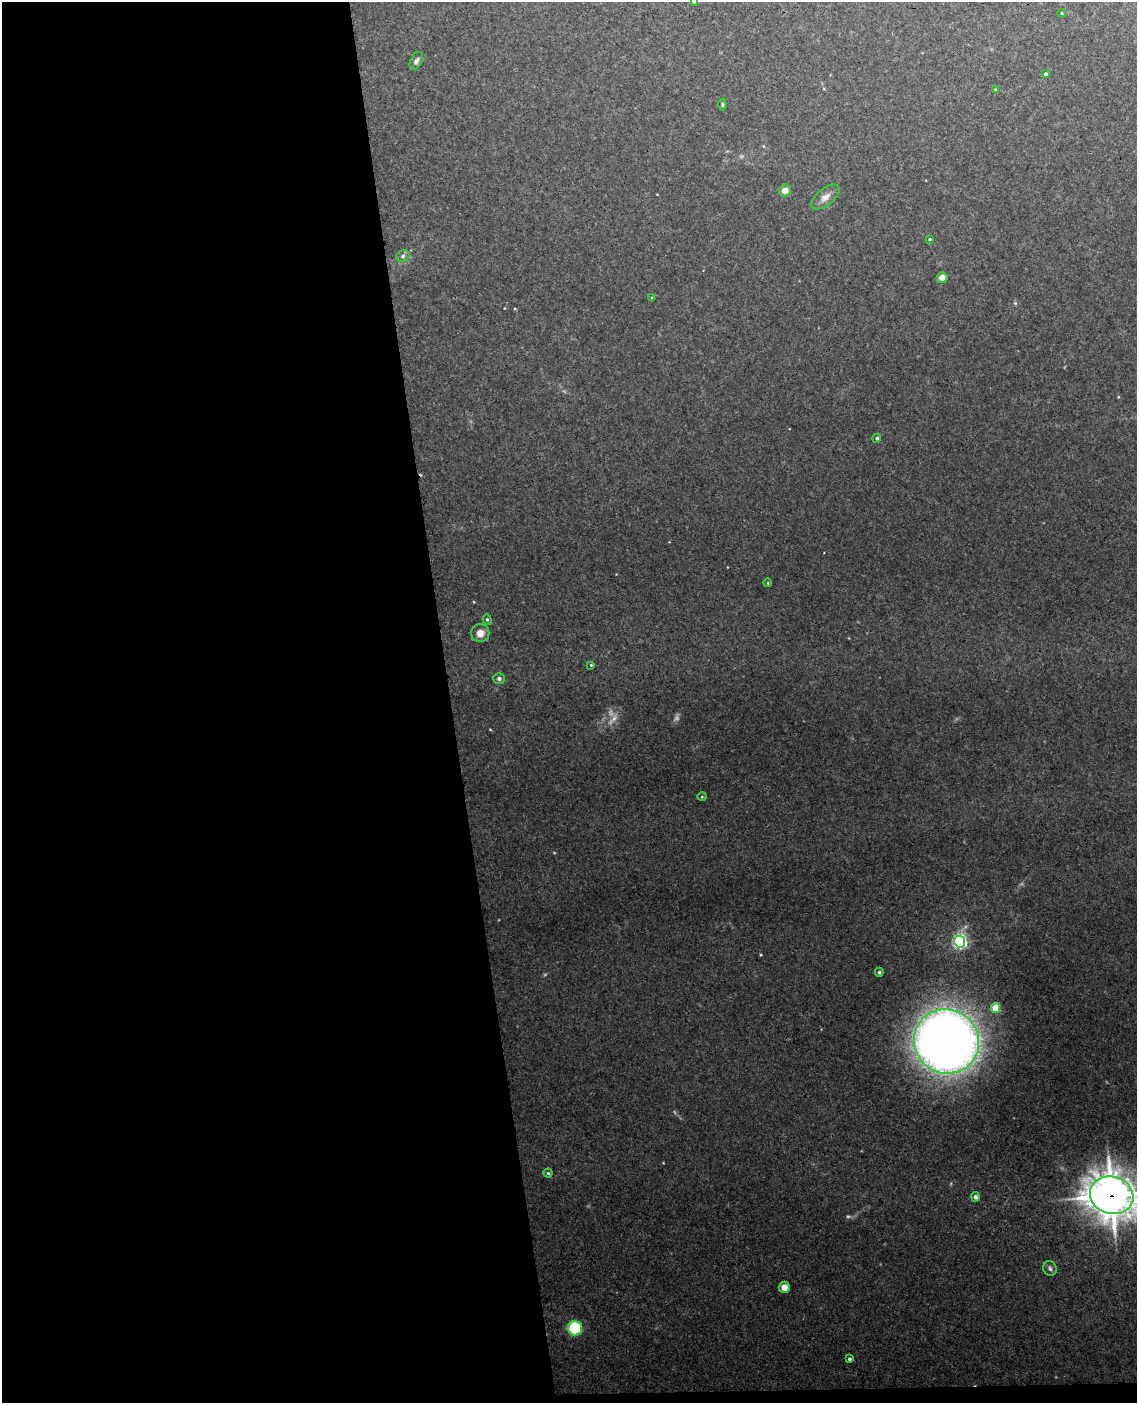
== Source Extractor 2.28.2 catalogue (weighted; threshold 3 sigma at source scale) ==
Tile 9 of 4 x 3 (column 1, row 3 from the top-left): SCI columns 59-1193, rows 242-1642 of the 4654 x 4584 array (HDU 1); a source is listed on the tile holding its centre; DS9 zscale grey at full resolution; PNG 1139 x 1405 px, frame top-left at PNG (2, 2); each listed source drawn as its Kron ellipse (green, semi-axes under 4 px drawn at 4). Shown black and unused: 40% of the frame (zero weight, under 3 of 4 exposures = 6% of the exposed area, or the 3 px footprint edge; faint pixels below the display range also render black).
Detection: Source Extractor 2.28.2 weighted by HDU 2 'WHT'; one run over the whole footprint, this tile lists its part. Background 0.075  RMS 0.0052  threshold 0.0234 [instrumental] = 3 sigma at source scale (4.5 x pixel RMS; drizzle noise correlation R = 1.50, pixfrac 1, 0.05/0.05 arcsec/px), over >= 5 px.
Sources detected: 33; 3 too faint to see at this stretch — neither listed nor drawn; the other 30 listed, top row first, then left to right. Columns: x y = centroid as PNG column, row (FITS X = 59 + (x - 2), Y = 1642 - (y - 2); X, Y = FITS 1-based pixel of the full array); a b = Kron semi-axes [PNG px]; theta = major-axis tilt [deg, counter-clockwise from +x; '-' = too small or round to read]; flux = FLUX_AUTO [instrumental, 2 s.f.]
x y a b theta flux
694 2 4 3 - 0.52
1062 13 4 3 - 0.34
416 61 9 6 63 1.5
1046 74 4 4 - 1
995 89 4 3 - 0.37
722 105 6 4 -88 0.72
785 190 6 6 - 3.5
825 197 17 8 40 3.5
930 239 3 2 - 0.44
403 256 7 5 25 1.1
942 277 5 5 - 3.5
652 298 4 3 - 0.54
877 438 4 4 - 0.98
768 583 4 3 - 0.39
487 620 5 4 - 0.68
480 633 9 9 - 3.9
591 665 3 3 - 0.49
499 678 6 5 - 1.1
702 797 4 3 - 0.38
960 942 6 5 - 110
879 972 4 4 - 0.71
996 1008 5 4 - 15
946 1041 33 32 - 580
548 1173 4 4 - 0.61
1112 1195 22 18 -18 930
975 1197 5 4 - 1.7
1050 1268 8 6 -72 1.3
784 1287 6 5 - 4.3
575 1328 7 7 - 29
849 1359 3 3 - 0.8
Overlapping masked pixels (flux is a lower limit): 1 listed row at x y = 1112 1195
Isophote crosses this tile's border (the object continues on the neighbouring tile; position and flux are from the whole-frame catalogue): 2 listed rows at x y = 694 2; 1112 1195